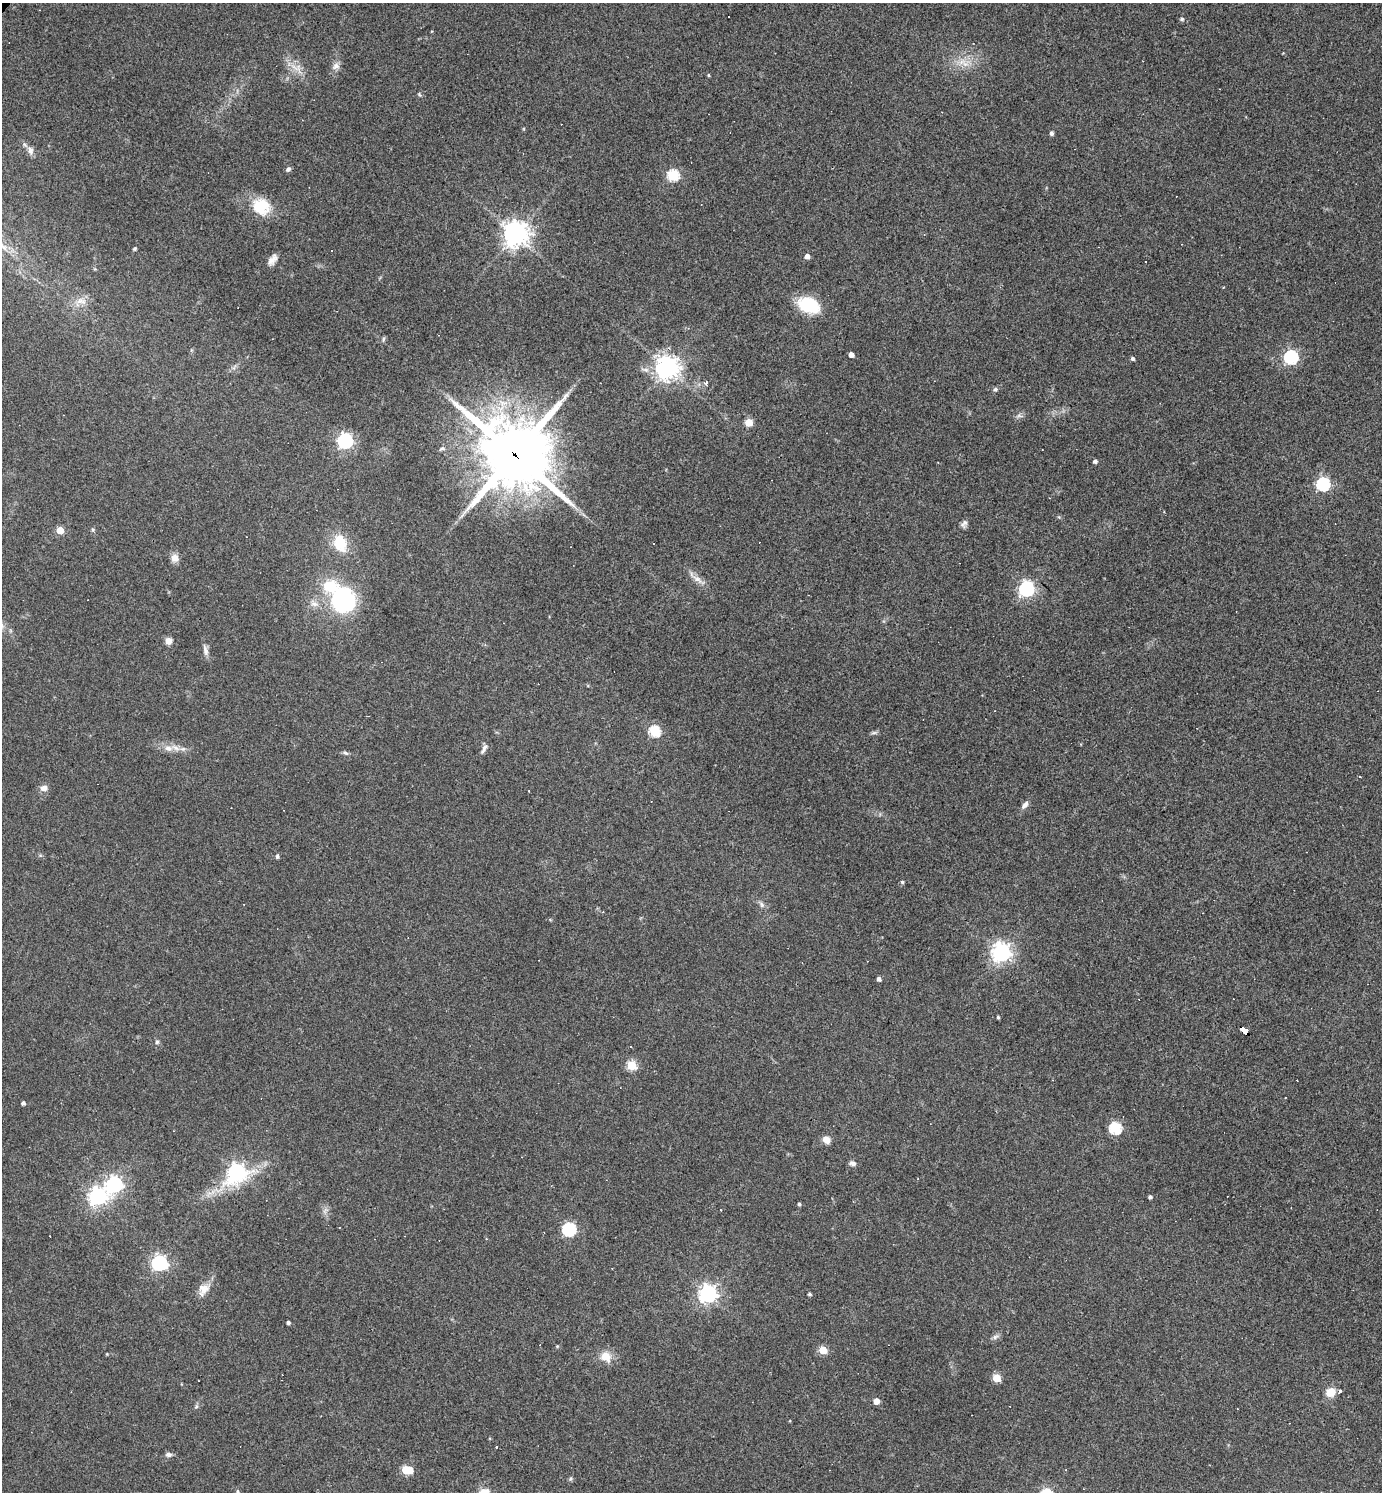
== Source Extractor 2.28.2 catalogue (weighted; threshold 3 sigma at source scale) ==
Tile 6 of 4 x 4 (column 2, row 2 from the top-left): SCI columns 1531-2910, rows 2981-4470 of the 5962 x 5960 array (HDU 1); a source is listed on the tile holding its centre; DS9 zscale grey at full resolution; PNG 1384 x 1494 px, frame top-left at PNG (2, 3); no overlay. Shown black and unused: <1% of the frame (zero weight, under 3 of 4 exposures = <1% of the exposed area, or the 3 px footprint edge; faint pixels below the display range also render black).
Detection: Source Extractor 2.28.2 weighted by HDU 2 'WHT'; one run over the whole footprint, this tile lists its part. Background 0.0419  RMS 0.0048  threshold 0.0218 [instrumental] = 3 sigma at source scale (4.5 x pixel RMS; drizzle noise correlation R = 1.50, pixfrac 1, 0.05/0.05 arcsec/px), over >= 5 px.
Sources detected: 99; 1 inside a brighter object's white glare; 4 cosmic-ray / hot-pixel residue — not listed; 2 inside a brighter listed object's ellipse — not listed separately; the other 92 listed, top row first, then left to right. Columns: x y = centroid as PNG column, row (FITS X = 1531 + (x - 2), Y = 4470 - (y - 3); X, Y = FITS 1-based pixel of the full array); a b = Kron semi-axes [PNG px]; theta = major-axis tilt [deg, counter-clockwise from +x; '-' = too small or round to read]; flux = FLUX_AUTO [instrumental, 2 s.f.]
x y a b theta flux
1182 19 5 4 - 0.97
961 62 12 6 23 3.6
336 66 10 9 - 2.4
294 67 18 4 -38 3.1
708 75 4 3 - 0.51
419 94 6 4 -47 0.58
1051 133 4 4 - 1.4
30 150 13 8 -72 2.6
288 169 6 5 - 1.2
673 175 6 5 - 43
262 205 24 15 -82 12
516 234 8 8 - 500
135 249 4 3 - 0.83
807 256 4 4 - 2.8
272 260 14 7 54 3
81 301 16 9 -10 4.2
808 305 23 16 -22 20
383 339 6 4 71 0.72
851 355 4 4 - 3.6
1291 357 6 6 - 80
1132 358 5 4 - 0.96
667 368 7 7 - 410
706 383 5 4 - 1.5
995 389 5 5 - 0.95
1019 416 9 4 -13 1
749 422 5 5 - 15
345 441 6 6 - 130
488 447 8 7 - 40
514 454 23 21 -45 3600
1095 461 4 4 - 1.7
1323 484 6 6 - 75
964 523 11 7 64 1.7
60 530 5 5 - 11
93 530 6 3 -72 0.65
340 543 22 16 -69 13
174 558 11 10 - 3
697 579 15 7 -35 3.4
1026 589 6 6 - 130
343 600 20 18 -70 64
314 604 11 6 -11 2.5
169 641 8 7 - 2.7
205 650 15 6 -74 2.2
655 731 5 5 - 43
874 733 7 4 1 0.91
168 748 11 9 -13 3.7
484 748 15 5 59 1.8
345 753 8 5 -26 0.94
1360 777 3 2 - 0.39
44 788 9 7 8 2.6
1025 805 12 6 52 2.1
277 856 6 4 -81 0.75
902 882 5 4 - 0.6
762 905 8 5 -82 1.2
1001 952 7 7 - 250
879 979 4 4 - 1.7
998 1017 3 3 - 0.72
1243 1030 9 4 -45 230
157 1042 6 5 - 0.95
630 1047 3 3 - 1.1
631 1065 5 5 - 29
1285 1098 2 2 - 0.34
23 1103 4 4 - 1.5
1115 1128 6 6 - 53
826 1140 9 7 -26 3.7
852 1163 8 6 -19 1.6
236 1172 8 7 - 170
114 1184 7 7 - 150
98 1196 7 7 - 200
1150 1197 4 3 - 1.1
799 1204 4 4 - 0.8
721 1210 2 2 - 0.28
339 1227 3 2 - 0.32
569 1229 6 6 - 78
50 1236 3 2 - 0.32
159 1263 7 6 - 140
203 1288 15 13 -1 4.5
708 1294 7 6 - 210
809 1294 4 3 - 0.87
288 1322 4 3 - 1
995 1337 9 5 30 1.4
557 1346 5 4 - 0.48
823 1350 5 5 - 16
605 1356 12 11 - 6.7
996 1378 5 5 - 18
1330 1392 9 8 - 6.1
876 1401 5 4 - 5.1
196 1407 6 4 19 0.68
496 1447 3 3 - 1.5
168 1454 8 5 -2 1.6
406 1470 7 5 1 24
570 1479 6 4 71 0.68
237 1491 4 3 - 0.59
Overlapping masked pixels (flux is a lower limit): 2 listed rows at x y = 514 454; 1243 1030